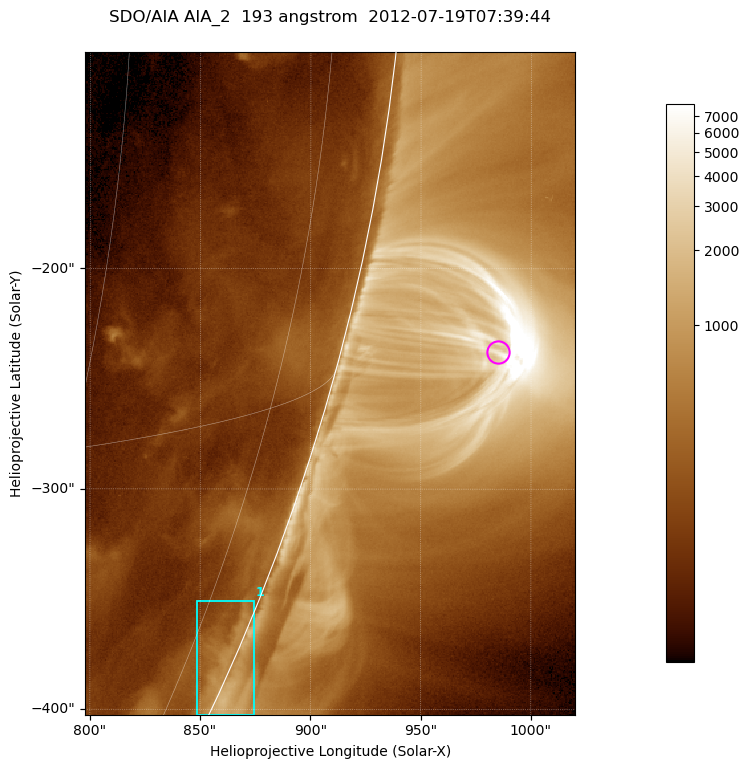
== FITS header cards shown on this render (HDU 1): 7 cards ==
TELESCOP= 'SDO/AIA '           / For AIA: SDO/AIA
INSTRUME= 'AIA_2   '           / For AIA: AIA_ATA1, AIA_ATA2, AIA_ATA3 or AIA_AT
WAVELNTH=                  193 / [angstrom] Wavelength
WAVEUNIT= 'angstrom'           / Wavelength unit: angstrom
DATE-OBS= '2012-07-19T07:39:44.770' / [ISO] Date when observation started; ISO 8
CTYPE1  = 'HPLN-TAN'           / CTYPE1; Typically HPLN
CTYPE2  = 'HPLT-TAN'           / CTYPE2; Typically HPLT

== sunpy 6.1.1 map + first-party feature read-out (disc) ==
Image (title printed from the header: SDO/AIA AIA_2  193 angstrom  2012-07-19T07:39:44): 370 x 500 px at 0.601 arcsec/px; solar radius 944 arcsec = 1572 px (partial field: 1.2% of the solar disc is inside the frame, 48% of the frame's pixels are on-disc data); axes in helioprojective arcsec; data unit not stated in the header (colour bar unlabelled)
Orientation: roll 0.0563 deg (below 1 deg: not rotated)
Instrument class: DISC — disc imager (sunpy class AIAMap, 193 A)
Bright regions (active regions / flare kernels): reference = the on-disc median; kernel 3 px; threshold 5 sigma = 287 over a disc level ~143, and >= 1.15x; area >= 185 px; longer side >= 4 px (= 2.4 arcsec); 1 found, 1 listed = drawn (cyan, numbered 1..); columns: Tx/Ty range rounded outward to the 2 arcsec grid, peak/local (2 s.f.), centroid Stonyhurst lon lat
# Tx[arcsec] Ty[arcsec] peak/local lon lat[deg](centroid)
1 848..874 -404..-350 8 +82 -23
Off-limb structures (1.02-1.3 R_sun): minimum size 92 px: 2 found; the strongest spans PA ~250..260 deg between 1.02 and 1.14 R_sun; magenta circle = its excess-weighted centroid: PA ~255 deg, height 1.07 R_sun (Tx ~984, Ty ~-238 arcsec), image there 11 x the reference